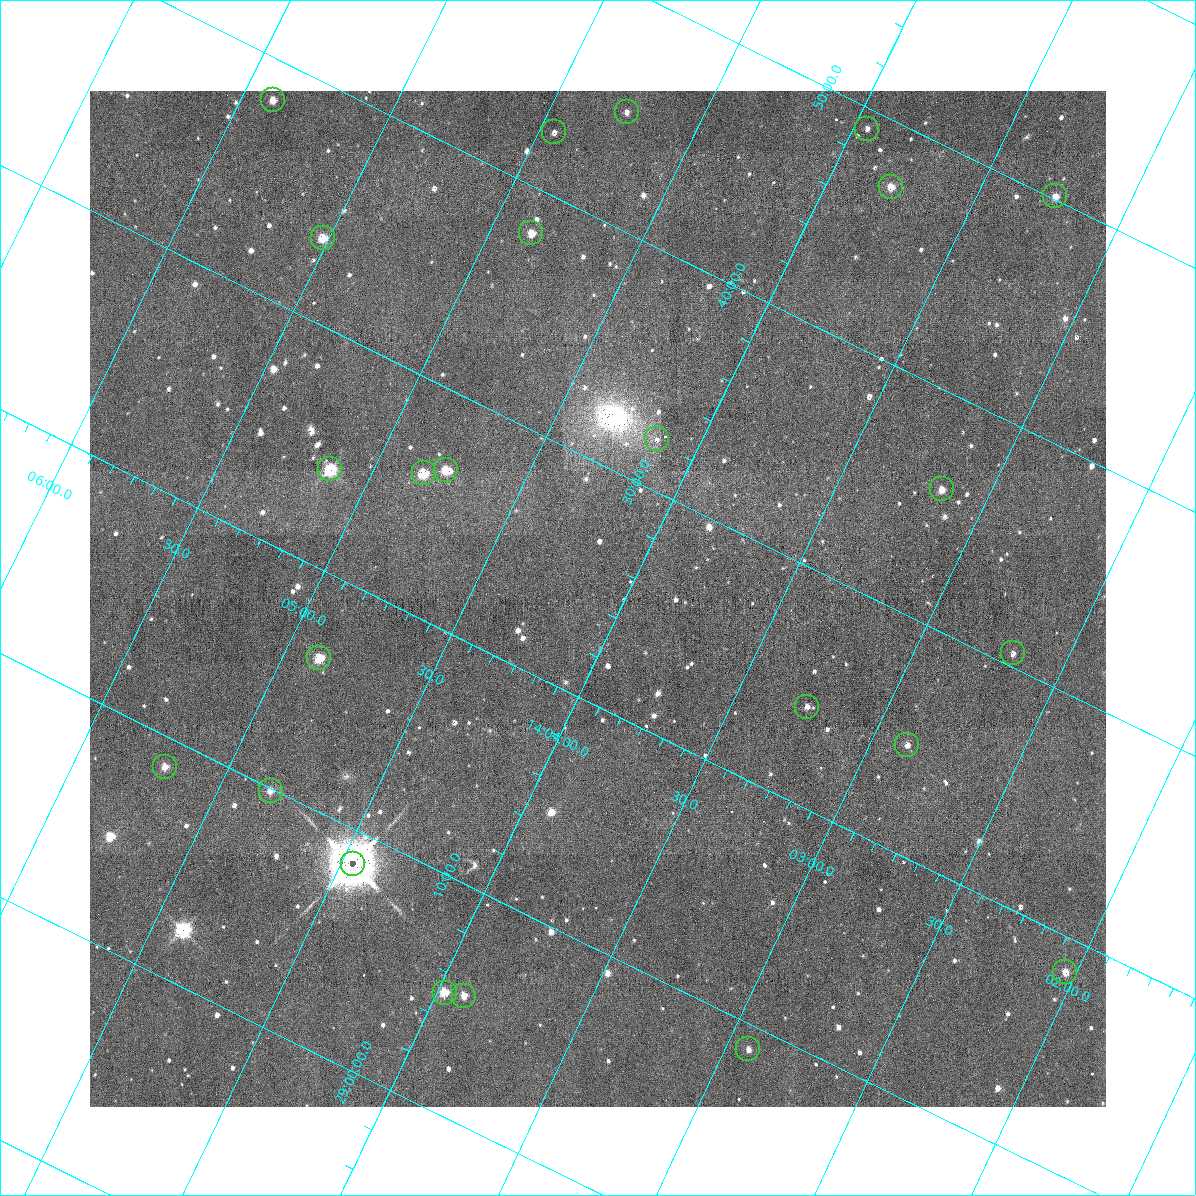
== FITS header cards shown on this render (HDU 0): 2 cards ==
NAXIS1  =                 1016 / length of data axis 1
NAXIS2  =                 1016 / length of data axis 2

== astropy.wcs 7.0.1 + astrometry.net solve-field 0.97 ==
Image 1016 x 1016 px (HDU 0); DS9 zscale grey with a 90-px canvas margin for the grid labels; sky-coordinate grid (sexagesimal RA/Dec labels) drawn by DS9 from the SOLVED WCS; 24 Tycho-2 reference stars matched to detected sources circled (green)
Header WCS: RA---SIN-SIP/DEC--SIN-SIP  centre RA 14:04:05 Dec +29:24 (211.02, +29.41 deg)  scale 2.77 x 2.74 arcsec/px (non-square pixels)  FOV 47.0' x 46.4'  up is +26 deg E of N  parity normal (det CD < 0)
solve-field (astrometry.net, Tycho-2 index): VERIFIED the header's WCS against the Tycho-2 star catalogue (verified at 3 index scales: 17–24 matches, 2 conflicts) and refined it, rather than solving blind
Solved WCS: RA---TAN-SIP/DEC--TAN-SIP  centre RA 14:04:05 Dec +29:24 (211.02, +29.41 deg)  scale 2.78 x 2.74 arcsec/px (non-square pixels)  FOV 47.0' x 46.4'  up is +26 deg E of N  parity normal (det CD < 0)
The solver's refit moves the header's centre by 0.5 arcsec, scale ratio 1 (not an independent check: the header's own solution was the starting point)
Tycho-2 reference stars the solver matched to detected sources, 24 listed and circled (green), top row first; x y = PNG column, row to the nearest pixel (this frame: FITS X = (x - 90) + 1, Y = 1016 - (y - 91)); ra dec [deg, ICRS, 3 dp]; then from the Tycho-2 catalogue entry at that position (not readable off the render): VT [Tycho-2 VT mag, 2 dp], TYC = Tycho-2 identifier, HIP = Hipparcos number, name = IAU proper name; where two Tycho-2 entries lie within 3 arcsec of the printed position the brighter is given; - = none
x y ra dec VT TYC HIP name
273 100 211.474 +29.637 10.96 2012-1140-1 - -
627 112 211.187 +29.749 12.56 2012-822-1 - -
867 129 210.988 +29.819 12.17 2012-461-1 - -
554 132 211.237 +29.710 12.16 2012-701-1 - -
891 187 210.947 +29.787 12.10 2012-868-1 - -
1055 196 210.812 +29.836 12.26 2012-945-1 - -
531 233 211.216 +29.634 12.11 2012-544-1 - -
323 238 211.380 +29.560 10.14 2012-904-1 - -
657 439 211.036 +29.536 12.06 2012-1123-1 - -
330 469 211.284 +29.405 10.52 2012-1011-1 - -
446 470 211.192 +29.443 11.90 2012-1055-1 - -
424 473 211.208 +29.434 10.86 2012-566-1 - -
942 489 210.790 +29.597 11.17 2012-1004-1 - -
1013 653 210.670 +29.509 11.86 2012-260-1 - -
319 658 211.220 +29.272 10.03 2012-937-1 - -
807 707 210.814 +29.404 11.58 2012-739-1 - -
907 745 210.719 +29.411 12.05 2012-916-1 - -
165 767 211.301 +29.145 11.38 2012-238-1 - -
271 791 211.208 +29.165 11.87 2012-781-1 - -
353 864 211.115 +29.143 8.09 2012-259-1 68765 -
1065 972 210.508 +29.308 11.42 2012-863-1 - -
445 993 210.993 +29.085 11.86 2012-247-1 - -
464 996 210.977 +29.090 11.13 2012-674-1 - -
748 1049 210.731 +29.149 13.59 2012-602-1 - -